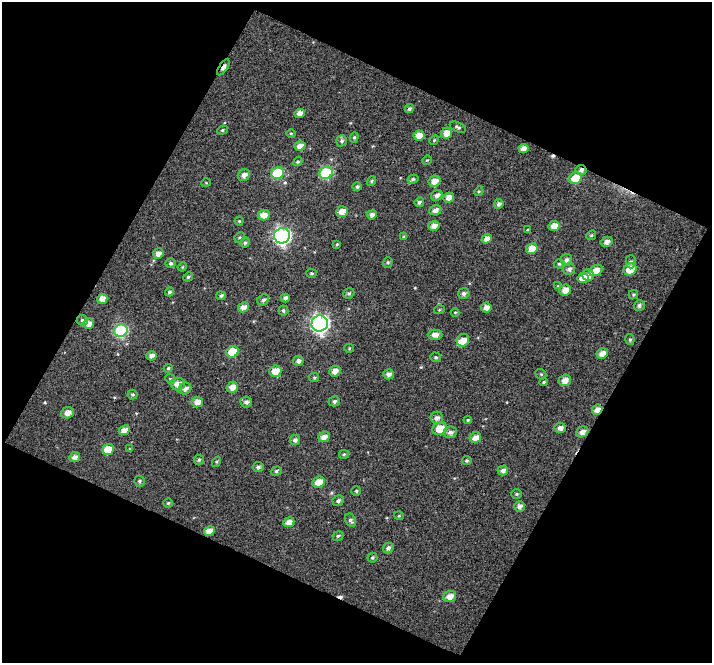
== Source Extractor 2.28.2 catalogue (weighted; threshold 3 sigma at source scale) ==
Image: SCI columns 1-710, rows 33-693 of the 710 x 720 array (HDU 1 of 3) = the unmasked area's bounding box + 8 px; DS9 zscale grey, full resolution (1 PNG px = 1 image px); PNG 714 x 665 px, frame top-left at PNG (2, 2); each listed source drawn as its Kron ellipse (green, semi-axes under 4 px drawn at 4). Shown black and unused: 47% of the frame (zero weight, under 5 of 10 exposures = <1% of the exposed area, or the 3 px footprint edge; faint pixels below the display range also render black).
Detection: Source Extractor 2.28.2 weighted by HDU 2 'WHT'. Background 0.024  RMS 0.075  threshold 0.307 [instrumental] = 3 sigma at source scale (4.09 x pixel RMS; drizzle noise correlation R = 1.36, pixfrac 0.8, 0.0396/0.0396 arcsec/px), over >= 5 px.
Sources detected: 147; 2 cosmic-ray / hot-pixel residue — neither listed nor drawn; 2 inside a brighter listed object's ellipse — not listed separately; the other 143 listed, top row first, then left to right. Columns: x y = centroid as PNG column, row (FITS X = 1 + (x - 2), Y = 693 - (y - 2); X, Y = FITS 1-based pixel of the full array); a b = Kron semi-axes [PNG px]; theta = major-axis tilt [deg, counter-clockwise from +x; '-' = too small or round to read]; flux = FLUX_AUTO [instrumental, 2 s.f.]
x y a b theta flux
223 67 9 4 55 40
409 109 5 4 - 15
300 113 5 4 - 38
458 127 9 5 -25 15
222 130 5 4 - 9.6
291 133 5 3 - 6.8
447 133 6 5 - 64
419 136 5 5 - 65
354 137 5 4 - 9.2
434 140 5 4 - 8.7
341 141 6 5 - 17
300 146 6 4 17 40
523 148 5 4 - 38
427 160 5 4 - 6.6
298 162 5 4 - 10
581 170 5 4 - 23
278 173 6 6 - 410
326 173 7 6 - 540
244 175 6 5 - 33
575 178 6 5 - 130
413 179 6 4 15 11
372 181 5 4 - 12
434 181 6 5 - 54
206 183 5 3 - 5.9
357 187 4 4 - 14
479 191 5 4 - 8
437 195 6 5 - 30
449 197 5 5 - 46
419 202 5 4 - 15
499 204 5 5 - 22
435 210 6 5 - 32
342 212 6 5 - 52
264 215 6 5 - 53
372 215 5 4 - 29
239 221 4 4 - 9.1
434 226 6 4 16 38
554 226 5 5 - 58
528 230 4 3 - 9
591 235 5 4 - 9.3
282 236 8 7 - 1900
239 237 5 4 - 11
404 237 4 4 - 10
487 239 5 4 - 48
606 242 6 5 - 32
245 243 5 4 - 12
337 244 4 3 - 7.4
532 249 6 5 - 85
158 253 5 5 - 36
566 260 6 6 - 24
388 262 5 4 - 9.7
631 262 7 5 -88 15
171 263 5 5 - 16
559 264 5 4 - 11
182 267 5 3 - 6.7
569 269 6 5 - 23
630 269 6 6 - 100
596 270 7 5 30 66
312 273 5 4 - 8.3
588 275 6 5 - 38
188 277 5 4 - 11
583 278 6 5 - 77
558 286 4 4 - 5.5
565 290 6 5 - 63
169 292 4 4 - 13
349 293 6 5 - 13
464 293 6 5 - 21
633 295 4 4 - 9.9
221 296 5 4 - 14
285 298 4 4 - 24
102 299 5 5 - 43
263 300 6 5 - 21
639 305 6 5 - 18
243 307 5 4 - 42
486 307 5 5 - 42
439 310 5 3 - 6.7
283 311 5 5 - 13
455 312 4 3 - 5.8
82 320 6 5 - 14
320 323 8 8 - 2400
89 324 5 5 - 57
121 330 7 6 - 660
435 335 7 5 2 41
463 340 6 6 - 66
630 340 5 4 - 11
349 348 5 4 - 7.3
233 352 6 5 - 180
602 354 6 5 - 52
151 356 5 4 - 30
436 357 5 4 - 11
298 361 5 4 - 24
168 368 4 4 - 9.3
275 371 6 5 - 92
335 371 6 5 - 46
388 374 5 5 - 30
541 374 6 5 - 9.9
314 378 5 4 - 8.3
170 379 5 4 - 9.9
565 380 6 5 - 48
544 382 4 3 - 6.7
178 384 7 6 - 55
232 387 6 5 - 52
185 388 6 5 - 31
132 394 5 5 - 11
334 401 6 5 - 15
197 402 6 5 - 48
246 402 6 5 - 23
597 410 5 5 - 45
67 413 6 5 - 43
437 418 6 6 - 26
468 420 4 3 - 8.8
440 428 7 6 - 100
560 428 5 5 - 33
124 430 6 4 25 46
450 432 6 5 - 25
582 432 6 5 - 40
324 437 6 5 - 41
475 438 6 5 - 47
295 440 5 5 - 21
108 449 6 5 - 110
130 449 4 3 - 6.8
344 454 5 4 - 8.2
75 457 5 5 - 33
199 460 5 5 - 12
467 461 5 4 - 11
217 462 5 4 - 8.7
258 467 5 5 - 17
503 470 5 5 - 27
276 471 5 4 - 12
140 481 5 5 - 11
319 482 6 5 - 92
356 491 4 4 - 9.9
516 494 5 4 - 8.9
338 501 6 5 - 16
168 503 4 4 - 9.6
519 506 5 5 - 28
399 516 5 3 - 6.4
351 520 7 5 -62 17
289 522 6 5 - 48
209 531 5 4 - 67
338 536 5 4 - 13
388 548 5 5 - 24
372 558 5 5 - 11
450 596 6 5 - 51
Overlapping masked pixels (flux is a lower limit): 3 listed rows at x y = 223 67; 581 170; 597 410